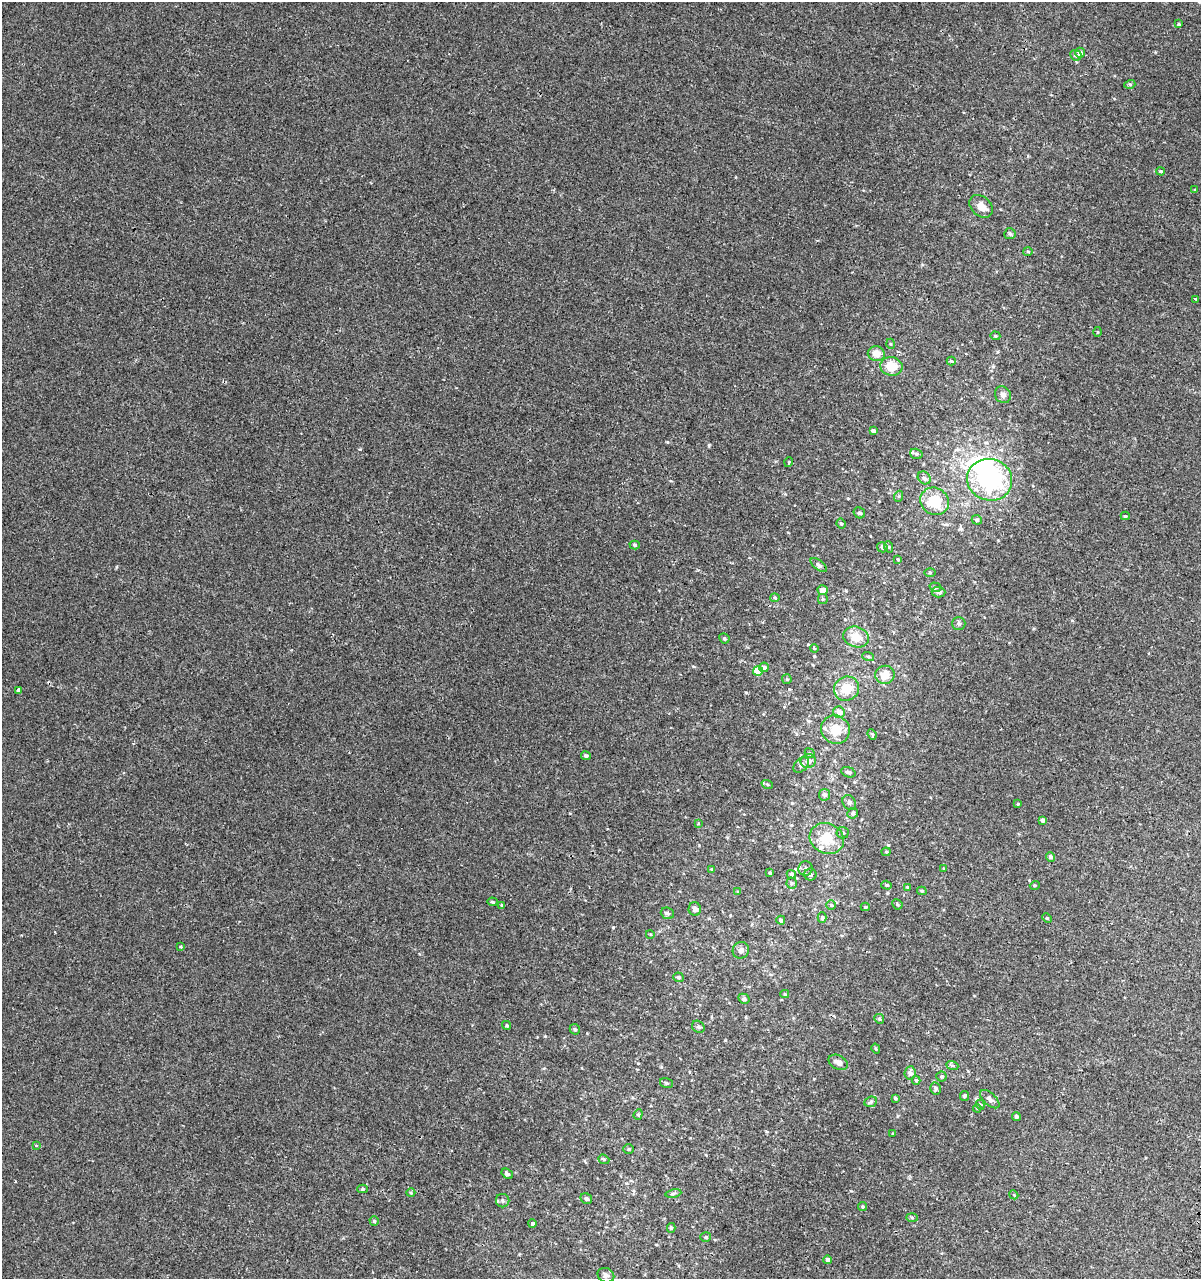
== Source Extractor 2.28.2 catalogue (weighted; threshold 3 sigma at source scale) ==
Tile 6 of 4 x 4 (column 2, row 2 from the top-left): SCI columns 1466-2664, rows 2597-3873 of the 5390 x 5193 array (HDU 1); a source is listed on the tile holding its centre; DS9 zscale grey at full resolution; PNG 1203 x 1281 px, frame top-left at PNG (2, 2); each listed source drawn as its Kron ellipse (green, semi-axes under 4 px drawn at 4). Shown black and unused: <1% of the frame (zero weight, under 2 of 3 exposures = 3% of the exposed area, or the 3 px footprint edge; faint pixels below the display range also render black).
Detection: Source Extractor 2.28.2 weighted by HDU 2 'WHT'; one run over the whole footprint, this tile lists its part. Background 1.90e-04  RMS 0.0025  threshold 0.0112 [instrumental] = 3 sigma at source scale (4.5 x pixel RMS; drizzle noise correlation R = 1.50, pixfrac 1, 0.0396/0.0396 arcsec/px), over >= 5 px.
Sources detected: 138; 1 inside a brighter object's white glare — neither listed nor drawn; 1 inside a brighter listed object's ellipse — not listed separately; the other 136 listed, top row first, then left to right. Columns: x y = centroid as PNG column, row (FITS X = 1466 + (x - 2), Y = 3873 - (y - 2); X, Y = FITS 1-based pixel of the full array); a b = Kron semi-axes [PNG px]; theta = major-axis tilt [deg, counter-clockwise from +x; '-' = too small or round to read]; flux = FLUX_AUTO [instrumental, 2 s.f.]
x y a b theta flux
1179 24 3 3 - 0.57
1080 53 5 5 - 1.1
1076 55 6 5 - 0.62
1130 84 5 3 - 0.26
1161 171 4 3 - 0.27
1195 190 3 3 - 0.23
981 206 13 9 -41 1.9
1010 234 6 5 - 0.38
1028 251 5 3 - 0.26
1196 299 4 3 - 0.65
1097 332 5 3 - 0.23
995 336 5 4 - 0.28
891 344 5 3 - 0.22
876 354 8 7 - 2.2
951 361 4 3 - 0.43
891 366 11 9 -8 4
1003 395 9 7 -53 0.96
873 431 4 3 - 0.85
916 454 6 5 - 0.42
789 462 5 3 - 0.17
924 478 7 5 -44 0.52
990 480 23 20 -15 26
899 496 5 3 - 0.25
934 501 15 13 -36 6.6
859 513 6 5 - 0.42
1125 516 4 4 - 0.34
977 520 5 4 - 0.54
841 524 5 3 - 0.34
635 545 5 4 - 0.34
882 547 5 5 - 0.62
889 547 6 4 -71 0.28
898 559 3 2 - 0.23
819 565 10 4 -38 0.56
930 572 5 3 - 0.24
935 587 6 4 -18 0.41
823 590 5 5 - 1.6
938 592 7 5 -3 0.54
775 598 4 4 - 0.29
823 599 5 5 - 0.34
959 623 6 6 - 0.51
856 637 13 10 -17 3.3
724 638 5 5 - 0.41
814 648 4 3 - 0.21
868 656 6 3 -20 0.3
764 667 5 4 - 0.77
758 671 5 4 - 3.4
885 675 10 9 - 2.6
787 679 5 5 - 0.28
847 689 13 12 - 4.4
18 690 4 3 - 0.78
839 712 6 5 - 1.7
835 730 15 13 -39 4.4
872 734 5 3 - 0.27
810 753 5 4 - 0.3
586 756 5 4 - 0.49
808 761 8 7 - 1
801 765 9 6 44 0.83
848 772 7 5 -20 0.51
767 784 6 3 -20 0.26
824 795 6 5 - 0.71
849 802 8 6 -58 0.59
1018 804 4 3 - 0.2
853 813 5 5 - 0.57
1043 820 4 3 - 0.68
698 824 4 3 - 0.34
843 833 6 6 - 0.45
827 838 17 15 -26 6
886 852 4 4 - 0.25
1050 857 5 4 - 0.58
806 868 7 7 - 0.63
711 869 4 3 - 0.21
944 869 4 3 - 0.26
770 873 3 3 - 0.27
791 874 4 4 - 0.48
810 875 6 6 - 0.6
792 883 5 5 - 0.35
887 885 5 4 - 0.29
1035 885 5 3 - 0.22
908 887 4 3 - 0.28
922 891 5 3 - 0.36
738 892 4 4 - 0.22
492 902 5 4 - 0.37
897 904 5 4 - 0.34
502 905 3 3 - 0.3
831 905 5 4 - 0.33
865 907 4 4 - 0.29
695 909 6 6 - 0.76
667 913 7 5 -21 0.5
822 917 5 4 - 0.35
1047 918 5 3 - 0.21
781 920 4 4 - 0.37
650 934 4 3 - 0.21
180 946 3 3 - 0.37
741 950 9 8 - 0.86
679 977 5 4 - 0.39
785 994 4 4 - 0.32
744 999 6 5 - 0.52
879 1019 5 4 - 0.32
507 1025 4 4 - 0.33
698 1027 7 5 -39 0.48
575 1029 5 5 - 0.41
876 1049 5 3 - 0.26
838 1062 10 7 -28 1.1
952 1065 6 3 -20 0.35
910 1073 7 5 82 0.92
941 1077 5 5 - 0.36
916 1080 4 3 - 0.36
666 1083 6 5 - 0.42
935 1089 6 5 - 0.46
964 1096 5 4 - 0.47
895 1098 4 4 - 0.31
990 1099 12 6 -43 1.1
871 1102 6 5 - 0.38
980 1105 5 4 - 0.3
977 1108 4 3 - 0.22
638 1114 5 4 - 0.3
1016 1116 4 4 - 0.49
893 1133 3 2 - 0.32
36 1146 4 4 - 0.35
629 1149 5 5 - 0.32
604 1159 6 4 -21 0.33
507 1174 6 4 -35 0.48
363 1189 5 4 - 0.35
411 1193 4 4 - 0.27
673 1193 8 4 9 0.39
1014 1195 5 3 - 0.22
586 1199 6 5 - 0.56
503 1201 7 6 - 0.64
863 1206 4 4 - 0.31
912 1217 5 3 - 0.27
374 1221 4 4 - 0.28
532 1223 4 3 - 1.2
671 1228 5 4 - 0.35
706 1237 5 4 - 0.35
828 1260 4 4 - 0.75
606 1275 8 7 - 0.8
Unlisted compact peaks at least as high as the median listed source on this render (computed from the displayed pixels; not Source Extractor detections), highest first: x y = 709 445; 667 442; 613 927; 116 567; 545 1036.